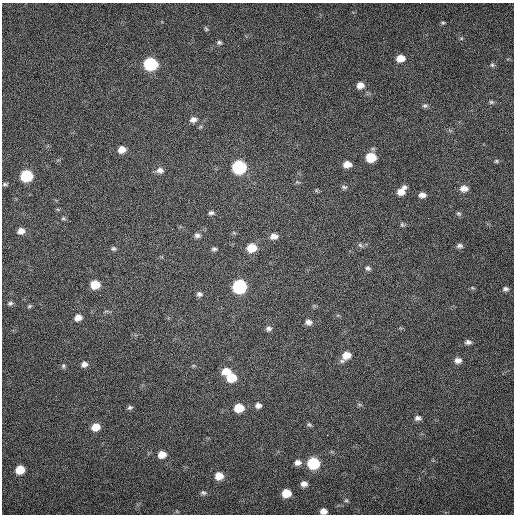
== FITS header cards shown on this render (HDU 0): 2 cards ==
NAXIS1  =                  512 / Axis length
NAXIS2  =                  512 / Axis length

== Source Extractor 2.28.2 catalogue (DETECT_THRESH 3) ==
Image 512 x 512 px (HDU 0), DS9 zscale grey, 1 PNG px = 1 image px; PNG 516 x 516 px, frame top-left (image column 1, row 512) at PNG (2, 3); no overlay
Background 88.1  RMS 6.3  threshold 19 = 3 sigma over >= 5 px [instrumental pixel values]
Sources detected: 74; all 74 listed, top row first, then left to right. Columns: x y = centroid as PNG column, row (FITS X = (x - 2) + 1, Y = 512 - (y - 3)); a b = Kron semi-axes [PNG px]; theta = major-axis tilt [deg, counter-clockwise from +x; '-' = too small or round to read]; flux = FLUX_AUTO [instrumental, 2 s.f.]
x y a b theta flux
443 23 5 4 - 590
206 29 6 5 - 650
461 38 6 4 0 530
219 42 6 5 - 860
400 58 7 6 - 5100
150 64 8 7 - 49000
492 65 6 5 - 770
360 85 8 7 - 3100
491 102 7 5 -1 760
425 105 7 5 0 950
193 119 9 7 12 2100
122 149 7 7 - 3900
371 157 8 7 - 13000
496 161 6 5 - 610
347 164 8 6 -2 4000
239 167 8 7 - 65000
160 170 9 7 -2 2000
26 176 8 7 - 33000
297 182 7 4 -15 630
5 184 6 4 0 760
344 187 9 5 -15 940
404 187 7 6 - 1400
464 188 9 7 0 2900
401 192 8 7 - 3400
422 195 7 5 -4 2200
211 213 7 5 2 1100
458 213 6 6 - 760
63 218 6 5 - 650
402 225 7 5 -49 750
21 231 7 6 - 2900
234 233 6 4 -18 510
197 235 8 6 -9 1500
274 236 8 6 5 2500
360 245 8 4 -36 890
460 246 7 5 2 1200
252 248 8 7 - 8100
113 249 6 5 - 890
214 249 6 5 - 930
368 268 7 6 - 1100
95 285 7 6 - 9200
239 286 8 8 - 62000
473 288 6 4 -12 560
505 289 7 5 0 1200
199 294 7 6 - 1300
10 303 7 5 11 930
29 306 6 4 21 650
78 317 7 6 - 3100
308 322 8 6 -11 1800
268 329 7 6 - 1300
468 342 7 6 - 1400
346 355 10 8 29 5100
458 360 8 7 - 2200
84 364 7 7 - 1800
63 366 6 6 - 820
226 371 9 7 7 5100
232 378 8 7 - 11000
359 404 6 4 -19 610
258 405 7 6 - 1800
130 407 7 5 30 920
239 408 8 7 - 9300
418 418 7 6 - 1500
309 425 7 5 -32 740
96 427 7 6 - 5700
327 435 2 2 - 570
162 454 8 7 - 4600
298 462 8 7 - 2200
313 463 8 7 - 33000
20 470 7 6 - 9000
219 476 8 7 - 4900
304 484 7 6 - 2300
203 493 8 5 -14 950
286 493 7 6 - 7700
346 500 5 5 - 640
323 511 6 5 - 2500
At the frame edge (FLAGS 8, measured only in part): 1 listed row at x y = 323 511